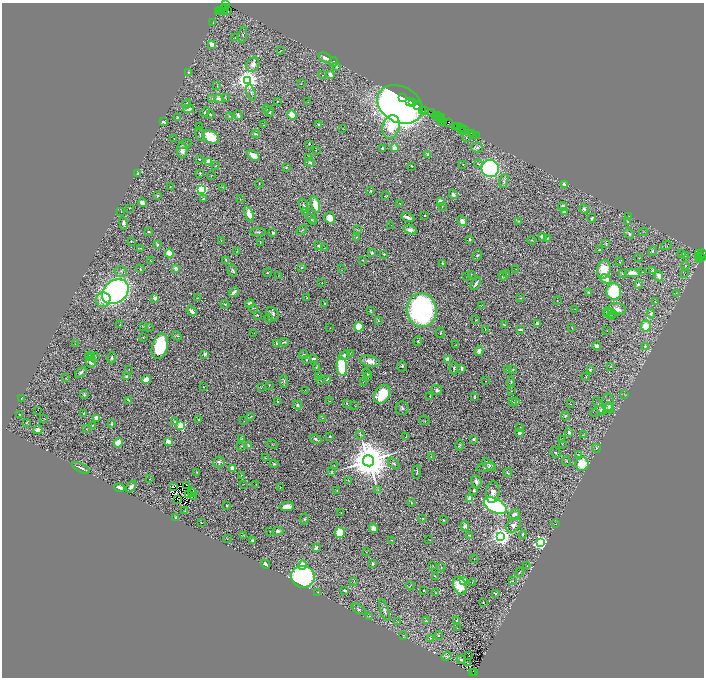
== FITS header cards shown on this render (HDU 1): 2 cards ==
NAXIS1  =                 1404
NAXIS2  =                 1351

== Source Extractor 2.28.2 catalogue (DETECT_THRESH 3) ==
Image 1404 x 1351 px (HDU 1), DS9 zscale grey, zoomed out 1/2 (1 PNG px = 2 x 2 image px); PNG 706 x 680 px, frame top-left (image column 1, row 1350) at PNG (2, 3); each listed source drawn as its Kron ellipse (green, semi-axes under 4 px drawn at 4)
Background 2.63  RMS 0.04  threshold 0.119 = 3 sigma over >= 5 px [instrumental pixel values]
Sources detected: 526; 65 cannot appear on this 1/2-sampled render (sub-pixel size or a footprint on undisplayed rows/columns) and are neither listed nor drawn; the other 461 listed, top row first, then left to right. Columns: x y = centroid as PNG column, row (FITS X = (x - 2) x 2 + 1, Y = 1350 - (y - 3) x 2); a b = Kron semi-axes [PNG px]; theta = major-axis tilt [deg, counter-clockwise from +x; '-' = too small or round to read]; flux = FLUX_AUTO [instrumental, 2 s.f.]
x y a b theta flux
225 5 2 2 - 290
226 8 2 2 - 240
224 10 5 2 - 1000
227 10 4 3 - 1100
219 11 3 2 - 610
221 11 3 1 - 760
213 23 3 1 - 2.5
243 35 8 4 80 12
235 38 3 2 - 3.8
211 44 3 2 - 100
280 51 2 1 - 3.7
325 57 7 4 -25 31
333 62 4 3 - 8.1
253 64 7 6 - 41
337 67 4 3 - 9.2
188 72 4 3 - 8
322 75 2 1 - 2.1
330 75 4 3 - 51
247 80 4 4 - 7000
301 84 2 1 - 2.4
217 86 3 2 - 2.4
251 93 8 3 -74 20
225 97 3 2 - 4.1
402 97 2 1 - 250
212 98 2 1 - 1.8
219 99 5 3 - 37
277 101 3 2 - 5.5
410 101 3 1 - 320
308 102 2 1 - 2.3
413 102 2 1 - 200
187 104 5 3 - 13
400 104 24 18 -28 5900
418 106 4 3 - 650
189 109 5 4 - 36
266 109 4 3 - 7.4
422 110 2 1 - 430
425 110 3 2 - 670
205 112 5 4 - 17
269 112 5 3 - 17
432 113 3 2 - 300
210 114 4 3 - 9.8
238 115 5 2 - 29
292 115 5 3 - 140
229 116 4 3 - 7.6
437 116 2 2 - 220
177 117 3 2 - 9.5
436 117 4 2 - 1100
439 117 2 1 - 510
442 118 4 1 - 860
441 119 2 2 - 240
443 121 3 2 - 1200
164 122 4 2 - 22
448 122 4 3 - 910
263 125 2 2 - 2.2
319 125 4 3 - 12
199 126 2 1 - 1.9
456 126 3 1 - 220
458 126 3 2 - 360
391 127 12 8 74 400
343 128 2 1 - 1.6
460 128 3 1 - 420
464 129 3 2 - 690
462 130 4 1 - 440
472 133 4 2 - 340
200 134 7 3 -75 9.2
255 134 4 3 - 8.5
474 136 2 2 - 140
476 136 2 1 - 270
211 137 9 6 -31 210
174 138 2 2 - 3.2
466 138 3 2 - 3.9
185 144 7 3 23 11
309 144 2 2 - 2.7
477 147 6 5 - 21
383 148 3 2 - 18
394 148 4 3 - 48
182 150 7 5 -89 51
316 150 2 1 - 1.9
427 154 4 3 - 12
253 156 7 4 -32 64
309 158 3 2 - 3.8
199 159 4 2 - 6.2
209 161 3 3 - 280
310 163 5 3 - 13
463 164 2 2 - 3.7
479 164 4 4 - 12
215 166 3 2 - 4
411 166 2 1 - 3.5
286 168 3 3 - 8.4
490 168 9 8 - 2200
200 173 4 3 - 7.1
137 174 4 3 - 11
211 175 3 2 - 2.3
504 181 7 4 73 14
259 183 2 1 - 3.8
564 184 3 3 - 26
170 187 2 1 - 3.5
222 187 3 2 - 3
201 189 3 3 - 1000
371 191 2 2 - 8.1
453 194 5 3 - 22
157 196 4 3 - 7.7
386 196 3 2 - 5.8
203 199 3 2 - 10
240 199 3 2 - 3.9
440 201 4 3 - 60
142 203 4 3 - 44
400 204 2 1 - 2.9
304 205 7 3 -71 14
315 205 8 4 -77 120
562 206 4 3 - 24
442 207 3 2 - 3.9
129 208 2 2 - 3.1
584 209 5 4 - 17
121 211 2 1 - 1.9
564 211 3 3 - 65
305 212 2 1 - 2.5
249 214 8 4 -71 80
425 215 2 2 - 12
629 216 3 3 - 4.8
408 217 7 2 -22 35
330 218 6 5 - 83
592 218 4 2 - 15
311 219 5 4 - 10
462 221 5 4 - 32
518 221 4 3 - 7.3
314 222 3 2 - 2.8
628 222 3 2 - 17
123 223 7 3 -81 24
391 225 2 1 - 17
302 230 6 3 39 8.2
357 230 4 2 - 5.6
410 230 7 4 -14 47
148 232 2 2 - 7.2
258 232 7 3 -2 12
644 232 4 2 - 4.5
273 233 2 2 - 15
629 234 6 4 -50 14
542 236 4 3 - 29
356 237 4 3 - 5.2
547 238 3 3 - 5.3
469 239 2 2 - 14
221 240 2 2 - 2.6
532 240 4 3 - 7.3
131 241 2 2 - 3.6
260 242 3 2 - 7.2
606 243 4 3 - 7.8
157 245 4 3 - 11
319 246 2 2 - 48
666 246 5 2 - 7.2
141 248 3 2 - 4.2
324 248 2 1 - 2
599 250 3 2 - 4.3
652 251 5 3 - 11
237 252 3 2 - 3.9
169 253 4 3 - 210
372 253 4 3 - 13
384 254 3 2 - 6.5
681 254 2 2 - 18
698 254 2 1 - 230
701 254 6 3 32 1200
477 256 5 4 - 12
685 256 3 2 - 4.1
698 256 3 1 - 460
639 258 2 1 - 7.6
701 258 2 1 - 310
699 259 3 2 - 770
226 260 3 2 - 12
362 260 2 2 - 6.3
150 261 3 2 - 3.6
619 262 3 2 - 3.2
442 263 2 2 - 9.1
685 266 4 2 - 5
302 267 3 3 - 8.6
341 268 3 2 - 2.4
140 269 4 2 - 5
176 269 3 2 - 33
516 269 2 2 - 2
604 269 9 6 75 120
653 270 4 3 - 8.9
121 271 6 5 - 18
232 271 6 4 -77 14
642 272 3 2 - 4.4
267 273 4 3 - 5.3
632 273 7 4 0 77
471 274 2 2 - 3.7
507 274 2 2 - 5.4
622 274 3 2 - 5.9
684 274 2 1 - 7.1
279 276 4 2 - 4.3
467 276 3 2 - 3.6
503 276 4 3 - 12
659 276 5 4 - 48
605 279 6 4 -29 110
322 282 2 1 - 2.9
476 284 7 2 59 27
638 284 2 2 - 14
115 292 14 11 37 2400
234 292 5 2 - 29
589 292 3 2 - 10
614 292 8 7 - 500
676 293 3 2 - 3.7
155 298 2 2 - 130
198 298 3 2 - 3
307 298 3 2 - 4.7
521 298 3 2 - 6.6
103 300 7 7 - 81
557 301 2 2 - 5
655 302 3 2 - 4.4
250 303 5 4 - 20
225 304 4 2 - 9.8
324 304 3 3 - 6.6
482 305 2 2 - 2.8
253 308 4 2 - 4.6
575 309 2 1 - 2.2
617 309 9 6 -4 44
422 310 17 15 -86 2000
192 311 6 3 -40 47
371 311 3 2 - 8
607 312 4 4 - 21
610 313 7 4 -2 20
272 314 7 5 -57 29
651 314 4 4 - 15
257 315 2 2 - 3.9
611 316 3 2 - 5.6
269 318 4 3 - 9.3
476 320 4 2 - 3.6
378 321 4 3 - 8.1
537 323 3 2 - 18
120 325 3 2 - 3.4
505 325 3 3 - 9
646 326 5 5 - 150
144 327 2 2 - 3.2
149 327 2 1 - 2.3
359 327 5 4 - 150
330 328 3 2 - 2.7
572 328 3 2 - 5.6
485 329 3 3 - 5.1
520 330 3 2 - 11
607 331 2 1 - 1.9
254 333 2 1 - 2.1
440 333 5 2 - 7.9
177 336 5 3 - 7.5
143 337 3 2 - 4.8
418 341 5 3 - 7.8
284 342 5 2 - 11
75 344 2 2 - 3.7
276 344 3 2 - 10
456 345 2 1 - 2.8
160 346 13 7 73 420
597 346 4 3 - 37
645 346 4 3 - 14
479 351 5 4 - 42
350 353 4 2 - 4.2
205 354 3 3 - 29
303 355 4 3 - 12
344 355 5 4 - 23
89 356 4 3 - 10
96 357 2 1 - 2
92 358 3 3 - 6
112 358 5 2 - 8.9
313 358 4 2 - 19
448 359 3 3 - 65
306 360 2 2 - 15
370 361 9 5 -16 65
90 363 5 3 - 21
342 366 9 5 -84 510
402 366 5 5 - 11
611 366 3 2 - 4
316 367 3 2 - 5.9
454 368 6 2 86 13
462 368 4 2 - 9.5
129 369 2 2 - 2.6
508 370 2 2 - 6.8
513 370 3 2 - 4.2
590 370 4 3 - 11
81 372 6 4 30 20
367 373 5 3 - 21
319 376 4 3 - 6.6
367 376 3 2 - 5.2
127 377 4 3 - 26
586 377 2 2 - 5.6
66 378 3 2 - 3.5
146 379 5 4 - 72
327 379 4 2 - 8.2
321 381 2 1 - 2.2
486 381 2 1 - 2.2
284 382 6 3 -89 13
363 382 2 1 - 2.3
511 382 5 2 - 6.1
269 385 3 2 - 4.4
204 387 2 2 - 3.2
261 387 2 2 - 2.8
305 390 2 2 - 3.4
437 390 5 5 - 27
511 391 2 2 - 2.3
84 394 4 4 - 11
382 394 10 7 55 230
624 394 3 2 - 3.4
430 396 2 2 - 3.6
474 397 3 2 - 12
21 398 3 2 - 3.4
129 400 4 2 - 10
330 401 3 2 - 5.3
512 401 3 2 - 4.1
278 402 2 2 - 8.9
516 402 4 3 - 9.7
608 402 9 6 -90 32
347 403 3 2 - 7.6
570 404 2 1 - 2.4
297 405 5 4 - 19
599 405 9 3 -64 13
355 406 2 1 - 1.6
402 408 7 6 - 22
609 408 6 4 -66 32
37 410 2 1 - 31
601 410 12 5 21 39
84 413 3 2 - 7.6
20 414 3 2 - 8.1
565 416 5 4 - 16
251 417 3 2 - 5
44 418 3 1 - 3.3
97 418 4 2 - 45
322 418 2 2 - 2.7
198 420 2 2 - 7.9
244 421 2 2 - 3.5
425 421 5 2 - 5.4
27 422 2 2 - 5.8
175 422 4 2 - 4.4
111 424 3 3 - 8.2
93 425 3 2 - 5.4
181 426 3 3 - 530
520 428 4 2 - 6.7
86 429 3 2 - 3.6
38 430 5 3 - 35
569 432 4 4 - 20
519 433 3 3 - 33
360 435 4 3 - 9.7
583 435 3 2 - 4.5
330 436 3 3 - 7.6
406 437 2 1 - 3.3
242 438 2 2 - 3.7
315 439 6 3 -26 14
474 439 3 2 - 13
562 439 3 2 - 2.8
168 442 2 2 - 180
118 443 5 4 - 130
272 444 6 2 -20 6.2
562 444 4 2 - 3.9
249 445 2 2 - 44
459 445 5 3 - 7.8
241 446 4 2 - 4.9
596 448 4 3 - 8.2
555 453 6 3 -47 11
578 455 4 2 - 5.3
431 456 3 2 - 2.7
265 458 3 2 - 2.6
368 461 5 5 - 38000
567 461 5 1 - 4.4
219 462 5 5 - 19
394 463 6 3 -37 13
274 464 4 3 - 11
582 464 7 6 - 180
489 465 8 4 -40 19
334 466 3 2 - 2.7
486 467 10 4 9 24
81 468 9 3 -28 23
233 468 4 3 - 51
331 471 4 3 - 8
197 472 2 2 - 3.6
417 472 7 2 84 9.6
508 473 4 3 - 9
241 475 3 2 - 5.4
150 479 2 1 - 4.3
348 480 2 2 - 2.8
476 481 6 5 - 26
243 484 4 1 - 2.4
256 484 3 1 - 2.4
187 485 2 1 - 6.5
131 487 6 4 54 26
173 487 2 1 - 6.2
120 488 5 3 - 60
280 488 3 2 - 3.1
337 490 2 2 - 4.8
377 490 4 2 - 3.3
474 490 3 2 - 16
191 492 3 1 - 0.64
493 492 11 7 85 48
193 493 2 1 - 5.7
188 495 2 1 - 2.6
193 497 2 1 - 4.7
177 499 4 1 - 2.1
470 499 4 4 - 130
411 502 4 2 - 4.7
226 505 2 2 - 12
287 506 7 4 6 66
495 506 12 7 -28 1300
185 511 3 2 - 5.5
341 513 2 1 - 1.8
514 515 6 5 - 24
176 518 4 3 - 17
304 519 5 3 - 9.2
423 519 3 2 - 3.9
443 520 3 2 - 6.1
201 523 2 1 - 2.4
556 524 2 1 - 1.8
514 525 8 6 48 30
465 526 5 3 - 23
373 528 5 3 - 35
269 531 2 1 - 2.8
278 531 6 4 5 20
340 533 5 5 - 160
523 534 4 3 - 6.9
244 535 4 2 - 3.3
470 535 4 2 - 8.1
501 537 4 4 - 5200
227 539 2 1 - 1.6
252 540 3 2 - 8.4
392 540 2 1 - 3.5
429 540 2 1 - 2.4
540 543 4 3 - 2400
316 548 2 2 - 65
366 552 2 1 - 2
474 559 2 1 - 1.9
265 564 4 3 - 25
373 564 3 3 - 13
302 565 5 4 - 85
433 566 2 2 - 3.1
527 566 3 2 - 3.6
441 567 4 2 - 5.1
519 572 5 1 - 5.4
435 576 2 1 - 2.5
303 577 12 11 - 1300
354 581 2 1 - 2.7
463 581 2 2 - 210
513 581 3 3 - 4.4
472 582 2 1 - 5.6
410 586 4 2 - 4.2
460 586 9 6 -65 160
345 590 4 2 - 15
423 590 2 2 - 13
318 592 3 2 - 5
436 593 3 2 - 3.9
495 593 2 2 - 11
483 603 2 1 - 4.6
359 609 8 3 -33 12
384 610 11 4 -73 20
369 616 2 2 - 3.7
457 620 4 3 - 13
426 621 4 2 - 4.9
397 622 4 2 - 5.5
457 628 2 1 - 3.3
403 635 3 2 - 3.3
439 635 4 4 - 13
430 638 4 2 - 5.2
469 655 2 1 - 1.9
447 656 5 3 - 11
461 660 4 3 - 14
468 663 2 1 - 4
472 672 3 2 - 900
474 672 2 1 - 250
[65 sub-pixel or undisplayed-footprint detections neither listed nor drawn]